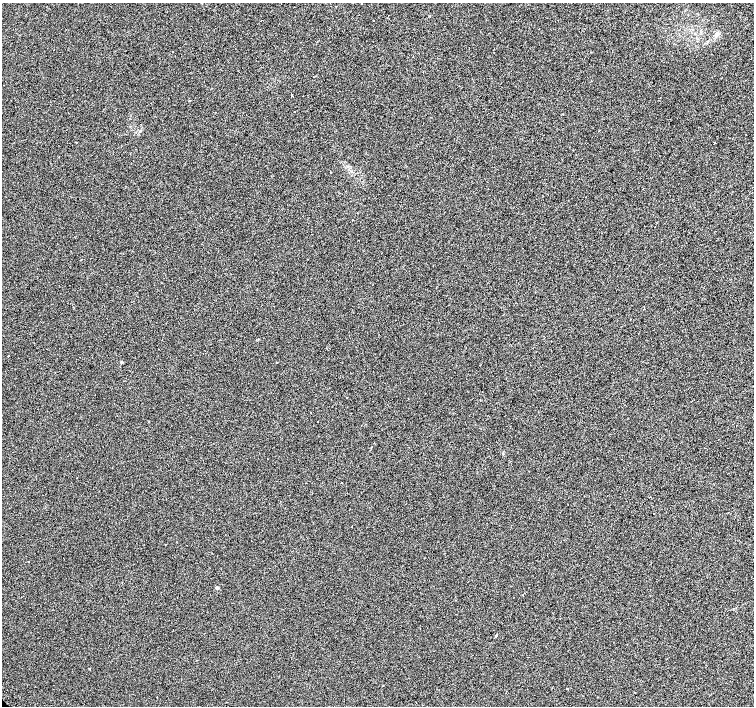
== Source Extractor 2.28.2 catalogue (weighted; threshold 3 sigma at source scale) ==
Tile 10 of 4 x 4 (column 2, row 3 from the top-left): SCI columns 1505-3007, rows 1582-2989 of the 6070 x 6041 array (HDU 1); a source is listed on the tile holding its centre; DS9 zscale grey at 2 x 2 block average (1 PNG px = mean of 2 x 2 image px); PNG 756 x 708 px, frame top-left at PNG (2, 3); no overlay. Shown black and unused: <1% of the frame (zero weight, under 2 of 3 exposures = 3% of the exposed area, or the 3 px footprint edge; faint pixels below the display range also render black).
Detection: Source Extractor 2.28.2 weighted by HDU 2 'WHT'; one run over the whole footprint, this tile lists its part. Background 0.0238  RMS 0.013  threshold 0.0577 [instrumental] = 3 sigma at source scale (4.5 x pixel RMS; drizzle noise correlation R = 1.50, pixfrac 1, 0.0396/0.0396 arcsec/px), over >= 5 px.
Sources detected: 30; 9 cosmic-ray / hot-pixel residue — not listed; the other 21 listed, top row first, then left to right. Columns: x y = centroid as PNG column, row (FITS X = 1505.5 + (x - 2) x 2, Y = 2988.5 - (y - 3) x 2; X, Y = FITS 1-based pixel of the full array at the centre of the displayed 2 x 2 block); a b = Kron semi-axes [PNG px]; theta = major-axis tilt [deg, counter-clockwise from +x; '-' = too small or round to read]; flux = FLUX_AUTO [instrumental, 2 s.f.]
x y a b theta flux
202 3 2 2 - 1.3
361 3 2 2 - 3.2
389 15 2 2 - 1.6
261 21 2 2 - 3.7
373 21 2 2 - 3.1
500 32 2 2 - 0.95
717 33 5 4 - 5.9
292 95 3 2 - 35
189 100 2 2 - 3.3
294 111 2 2 - 1.9
76 142 2 2 - 8.3
715 142 2 2 - 18
330 172 2 2 - 1.6
644 309 2 2 - 4.7
8 356 2 2 - 9.2
121 362 3 2 - 1.8
347 397 2 2 - 2.6
736 425 2 2 - 5.2
217 588 6 2 -5 3.8
496 635 3 2 - 25
567 689 2 2 - 6.6
Isophote crosses this tile's border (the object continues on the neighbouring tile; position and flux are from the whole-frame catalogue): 1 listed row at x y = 361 3
Diffuse or blended objects may show on this block-average render without a row.